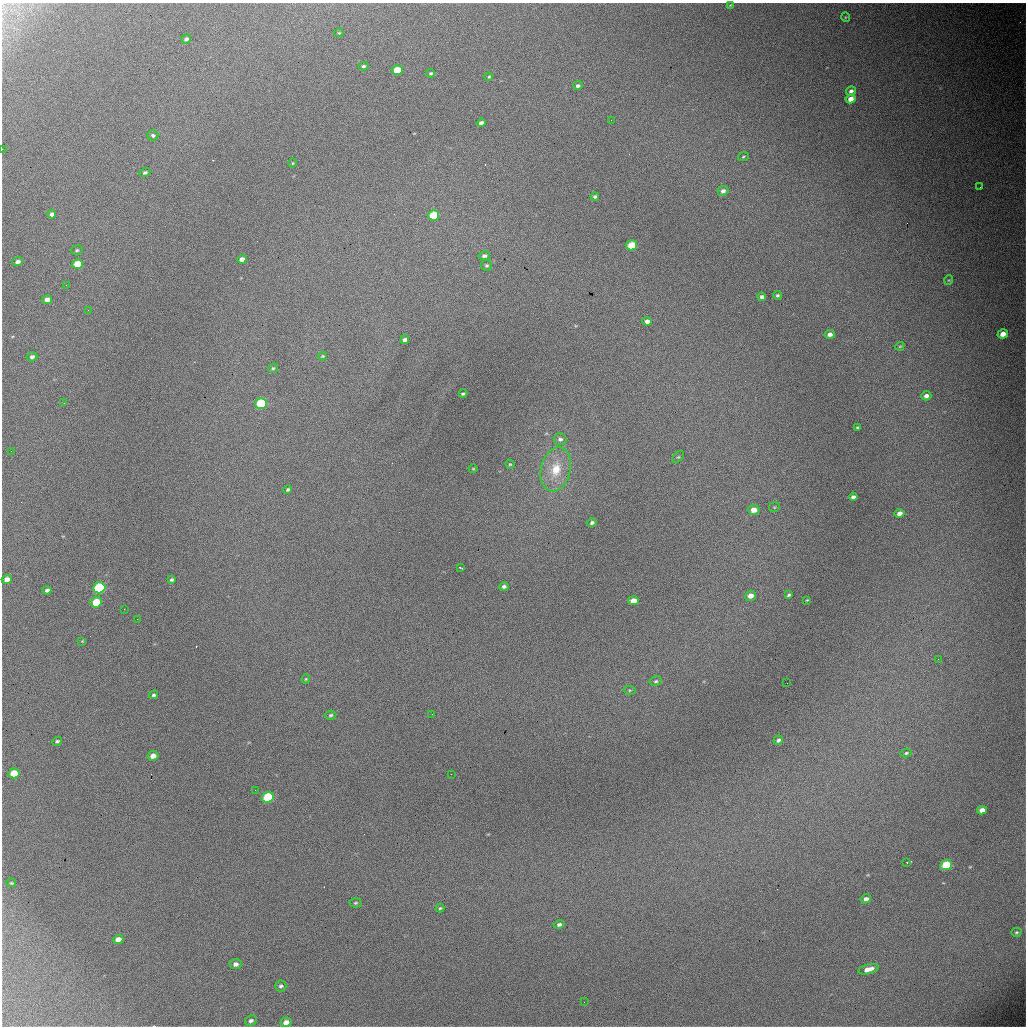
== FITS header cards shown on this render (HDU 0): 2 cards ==
NAXIS1  =                 1024 / length of data axis 1
NAXIS2  =                 1024 / length of data axis 2

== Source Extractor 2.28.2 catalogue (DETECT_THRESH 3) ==
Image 1024 x 1024 px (HDU 0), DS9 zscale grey, 1 PNG px = 1 image px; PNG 1028 x 1028 px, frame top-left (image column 1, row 1024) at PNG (2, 3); each listed source drawn as its Kron ellipse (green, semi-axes under 4 px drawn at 4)
Background 4900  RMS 52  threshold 157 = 3 sigma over >= 5 px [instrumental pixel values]
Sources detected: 108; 1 with non-positive FLUX_AUTO (blend fragments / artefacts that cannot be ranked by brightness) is neither listed nor drawn; the other 107 listed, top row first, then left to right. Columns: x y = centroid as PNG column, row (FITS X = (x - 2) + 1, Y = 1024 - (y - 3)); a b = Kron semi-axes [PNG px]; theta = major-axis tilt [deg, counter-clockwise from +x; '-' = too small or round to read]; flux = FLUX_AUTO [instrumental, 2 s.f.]
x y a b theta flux
730 5 4 4 - 3000
845 17 5 3 - 3000
339 33 5 4 - 3600
186 39 5 4 - 9100
363 66 5 4 - 5100
397 70 5 4 - 72000
431 73 4 3 - 4700
489 77 4 3 - 3800
578 86 5 4 - 8900
851 91 5 4 - 11000
851 99 5 4 - 28000
611 120 2 2 - 1500
481 123 4 4 - 12000
153 135 5 5 - 7000
2 149 3 2 - 2500
743 157 5 4 - 3800
293 163 5 3 - 3000
145 173 5 4 - 7500
980 187 3 2 - 3000
723 191 6 5 - 12000
595 197 4 3 - 6700
52 214 4 4 - 11000
434 215 6 5 - 150000
632 245 5 5 - 110000
77 250 6 4 16 4900
484 256 6 4 12 9700
242 259 4 4 - 19000
18 262 5 4 - 12000
77 264 5 5 - 78000
486 265 6 5 - 6700
949 280 5 3 - 2700
66 285 3 2 - 6400
777 295 4 4 - 5600
762 297 4 4 - 12000
47 299 5 4 - 16000
88 310 3 2 - 3400
647 321 5 4 - 16000
830 334 5 4 - 15000
1003 334 5 4 - 30000
405 340 4 4 - 12000
900 346 4 3 - 3400
323 356 4 4 - 3400
32 357 5 4 - 10000
273 368 5 5 - 5000
463 394 4 3 - 5800
926 396 5 4 - 14000
64 403 2 2 - 3400
261 404 6 5 - 270000
857 427 3 2 - 3700
560 439 6 5 - 11000
11 451 2 2 - 7500
678 457 7 4 43 6000
510 464 5 4 - 4100
473 469 4 4 - 3100
556 469 22 15 77 94000
288 489 4 3 - 5400
853 497 4 4 - 11000
774 507 5 5 - 4200
754 510 6 5 - 30000
900 513 5 4 - 18000
592 523 4 4 - 7300
460 567 4 2 - 4400
7 579 5 4 - 22000
171 580 4 3 - 5500
504 587 5 4 - 7200
99 588 6 5 - 370000
47 590 4 4 - 9300
789 595 4 3 - 6000
750 596 6 5 - 21000
807 600 3 2 - 3000
633 601 5 4 - 30000
96 602 6 5 - 100000
124 609 2 2 - 11000
137 619 2 2 - 4000
82 641 3 3 - 2600
938 659 3 2 - 3200
306 679 4 4 - 3800
656 681 6 4 14 6100
787 683 2 2 - 3300
629 690 6 4 -11 4500
154 695 4 4 - 6300
432 714 2 2 - 1700
331 715 6 4 6 5500
778 740 5 4 - 8200
57 741 5 4 - 6100
906 753 5 4 - 4800
153 756 5 5 - 23000
14 773 5 5 - 75000
451 774 2 2 - 2100
255 790 2 2 - 26000
268 797 6 5 - 240000
982 810 5 4 - 23000
907 862 3 2 - 3500
946 865 6 5 - 170000
11 883 5 3 - 3900
866 899 5 4 - 13000
355 903 6 4 3 5100
440 908 4 4 - 4800
559 925 5 4 - 9500
1016 932 5 4 - 5400
118 939 5 4 - 25000
236 964 6 5 - 15000
868 969 10 4 15 30000
281 986 5 5 - 7800
584 1002 2 2 - 2500
251 1021 6 5 - 9400
286 1022 5 4 - 22000
At the frame edge (FLAGS 8, measured only in part): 1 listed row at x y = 2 149
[1 non-positive-flux detection neither listed nor drawn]